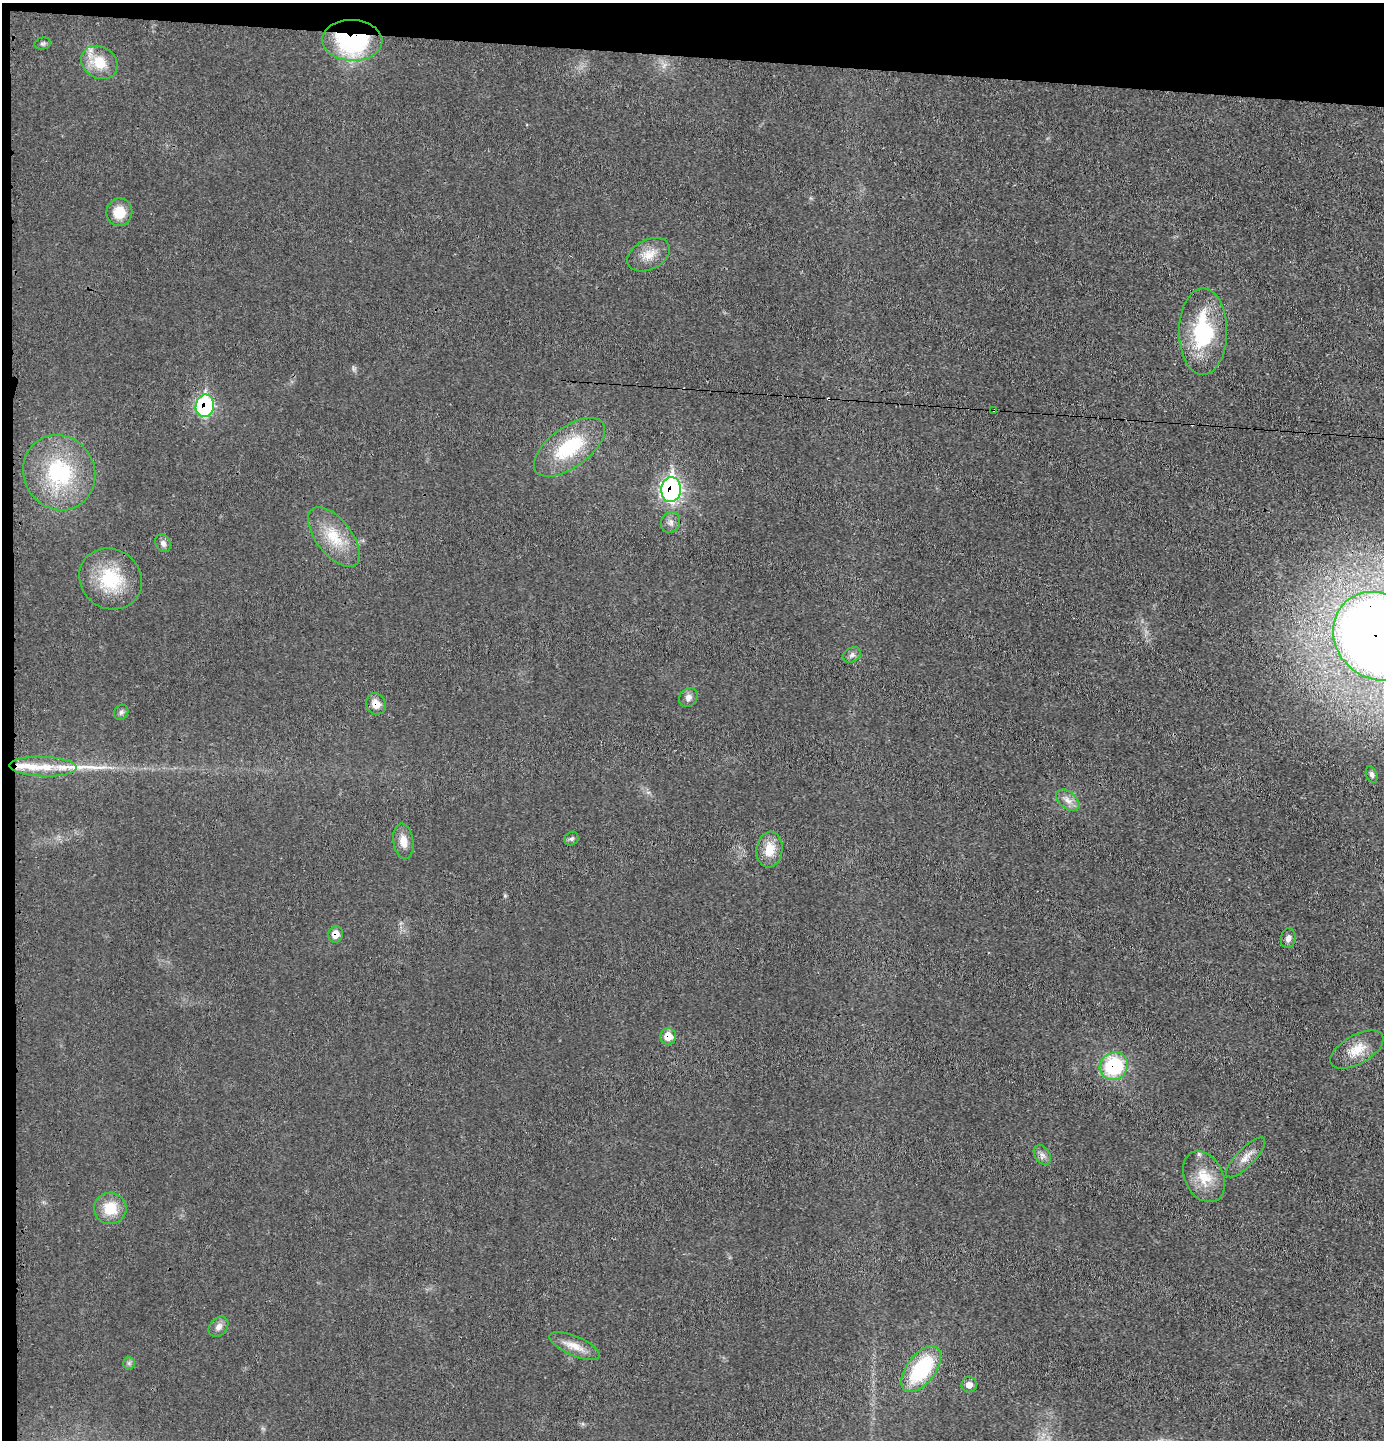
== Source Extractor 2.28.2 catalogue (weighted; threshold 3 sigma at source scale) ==
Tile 1 of 3 x 3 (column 1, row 1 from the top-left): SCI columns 103-1484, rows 2878-4315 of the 4357 x 4324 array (HDU 1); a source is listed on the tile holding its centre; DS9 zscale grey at full resolution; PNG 1386 x 1442 px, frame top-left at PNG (2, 3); each listed source drawn as its Kron ellipse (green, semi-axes under 4 px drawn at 4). Shown black and unused: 5% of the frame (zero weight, under 3 of 4 exposures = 1% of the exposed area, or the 3 px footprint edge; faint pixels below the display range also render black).
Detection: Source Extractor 2.28.2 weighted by HDU 2 'WHT'; one run over the whole footprint, this tile lists its part. Background 0.0212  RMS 0.0047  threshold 0.0211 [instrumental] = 3 sigma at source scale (4.5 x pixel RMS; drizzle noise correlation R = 1.50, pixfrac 1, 0.05/0.05 arcsec/px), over >= 5 px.
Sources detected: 47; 2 cosmic-ray / hot-pixel residue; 1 long thin detection or spike segment (spike, bleed or trail) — neither listed nor drawn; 4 inside a brighter listed object's ellipse — not listed separately; the other 40 listed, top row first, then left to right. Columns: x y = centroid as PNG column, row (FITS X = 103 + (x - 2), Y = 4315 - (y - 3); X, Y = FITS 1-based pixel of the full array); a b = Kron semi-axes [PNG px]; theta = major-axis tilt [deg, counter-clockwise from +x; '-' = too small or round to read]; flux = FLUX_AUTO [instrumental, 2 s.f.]
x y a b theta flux
352 40 30 20 -2 66
43 44 8 6 13 0.97
99 62 19 15 -32 12
119 212 14 13 - 9.1
649 255 22 15 27 7.6
1203 332 43 24 90 41
205 406 11 9 81 63
994 410 3 3 - 0.6
569 447 41 20 36 30
59 473 38 35 -61 40
671 490 12 9 86 130
671 522 11 9 64 2.4
334 537 35 17 -52 16
163 543 9 7 -62 2.1
110 579 32 29 -37 27
1378 636 47 42 -43 770
852 655 9 7 31 1.6
688 698 10 8 52 2.5
376 704 11 9 -67 4.8
121 712 8 6 54 1.3
43 767 33 10 -2 11
1372 774 8 5 -69 1.3
1068 800 13 8 -40 3.4
571 839 7 6 - 1.1
403 841 18 10 -81 5.2
769 850 18 13 82 8.9
335 934 8 7 - 5
1288 938 10 7 79 2.1
668 1036 8 8 - 6.8
1357 1049 29 14 29 9.4
1114 1066 14 13 - 33
1042 1155 11 7 -55 2.1
1246 1157 26 9 46 5
1204 1177 27 19 -63 12
110 1208 16 16 - 12
218 1327 11 8 49 2.6
575 1346 27 9 -23 6.4
129 1363 6 6 - 0.99
921 1369 26 14 52 39
969 1385 7 7 - 3.1
Overlapping masked pixels (flux is a lower limit): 9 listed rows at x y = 352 40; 205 406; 994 410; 671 490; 1378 636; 376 704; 335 934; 668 1036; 1114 1066
Isophote crosses this tile's border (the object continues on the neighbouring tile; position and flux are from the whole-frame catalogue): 1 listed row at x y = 1378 636